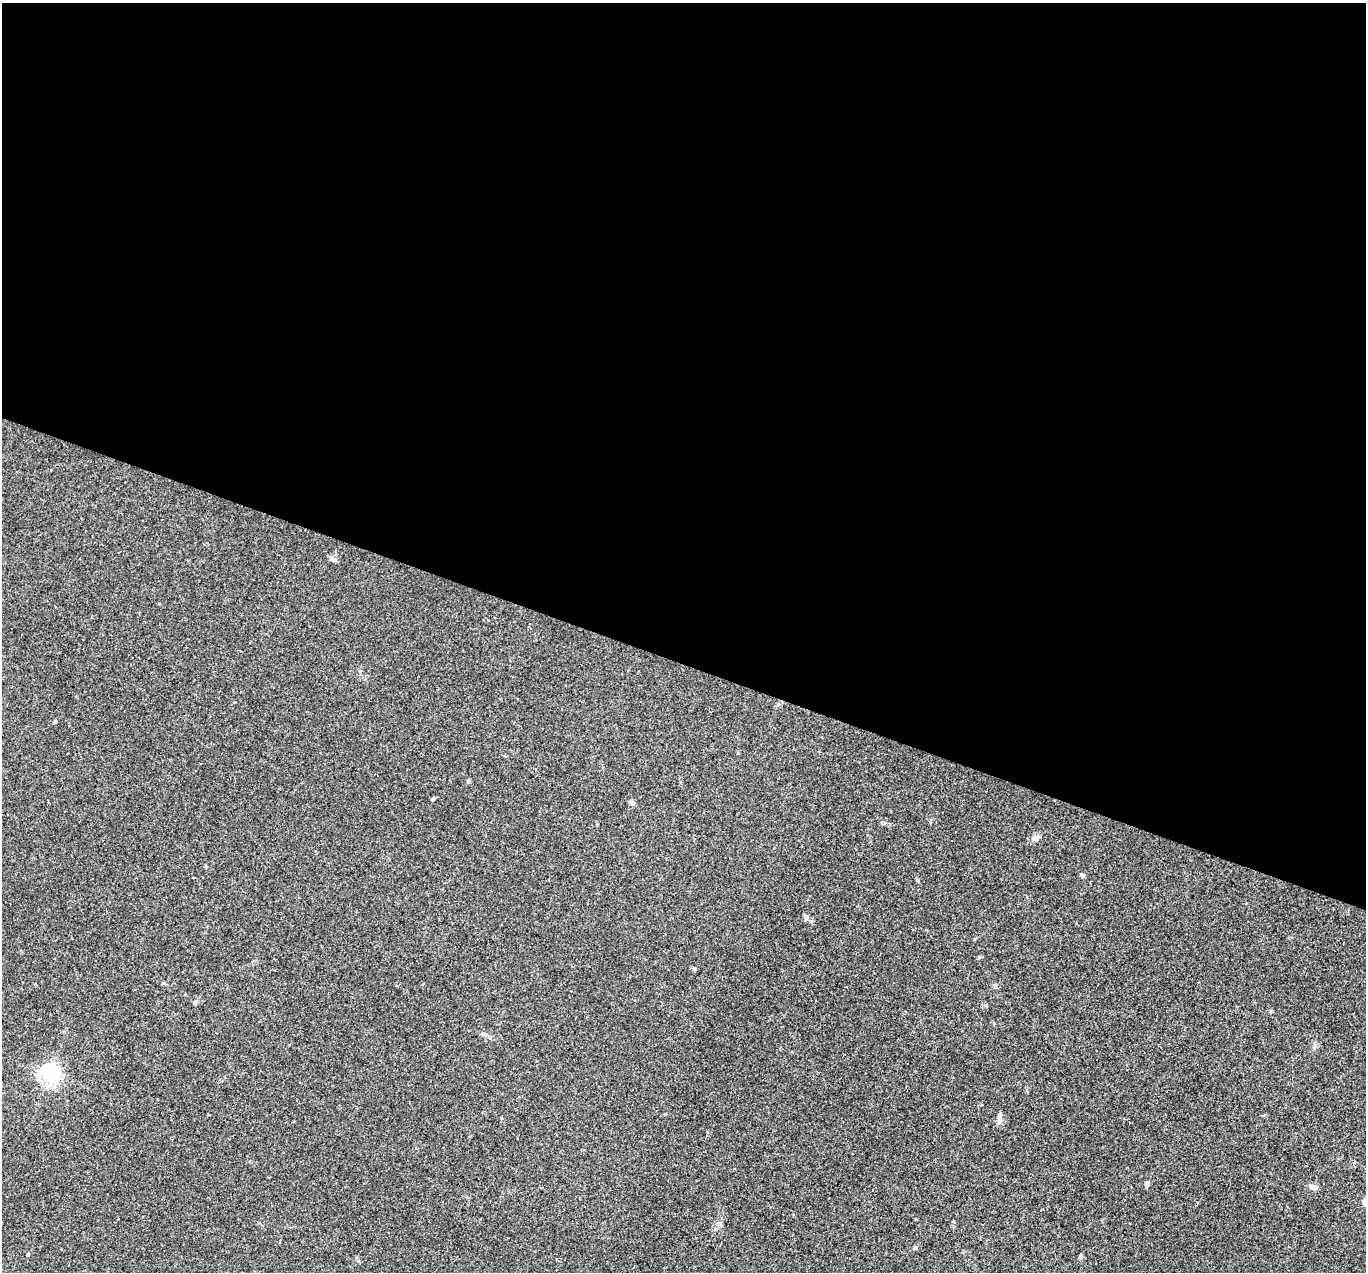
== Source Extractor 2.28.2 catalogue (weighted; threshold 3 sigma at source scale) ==
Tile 3 of 4 x 4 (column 3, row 1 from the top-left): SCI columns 2731-4094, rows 4073-5342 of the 5459 x 5474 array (HDU 1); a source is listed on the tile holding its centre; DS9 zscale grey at full resolution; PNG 1368 x 1274 px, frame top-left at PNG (2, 3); no overlay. Shown black and unused: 52% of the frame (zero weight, under 3 of 4 exposures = <1% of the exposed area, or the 3 px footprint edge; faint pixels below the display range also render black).
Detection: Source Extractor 2.28.2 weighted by HDU 2 'WHT'; one run over the whole footprint, this tile lists its part. Background 0.0574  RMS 0.0051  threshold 0.0231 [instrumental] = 3 sigma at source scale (4.5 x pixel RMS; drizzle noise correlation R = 1.50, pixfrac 1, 0.05/0.05 arcsec/px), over >= 5 px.
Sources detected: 16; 2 cosmic-ray / hot-pixel residue — not listed; the other 14 listed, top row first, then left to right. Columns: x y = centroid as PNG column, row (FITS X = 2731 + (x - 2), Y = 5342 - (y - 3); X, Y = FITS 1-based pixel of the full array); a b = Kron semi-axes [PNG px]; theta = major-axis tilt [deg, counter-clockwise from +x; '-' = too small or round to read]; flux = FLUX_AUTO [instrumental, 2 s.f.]
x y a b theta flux
433 799 5 4 - 0.62
632 802 7 4 -89 0.91
1035 838 9 6 10 1.6
1082 875 6 4 -29 0.92
806 917 7 5 -90 1.3
483 1033 6 4 -2 0.83
1314 1047 7 4 72 0.87
50 1074 7 7 - 260
299 1083 3 2 - 0.46
1000 1118 17 4 88 1.9
1147 1184 9 4 72 0.96
1313 1187 11 6 -19 1.7
915 1248 6 4 67 0.74
28 1254 4 3 - 0.44
Unlisted compact peaks at least as high as the median listed source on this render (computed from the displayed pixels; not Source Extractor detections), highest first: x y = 979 957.